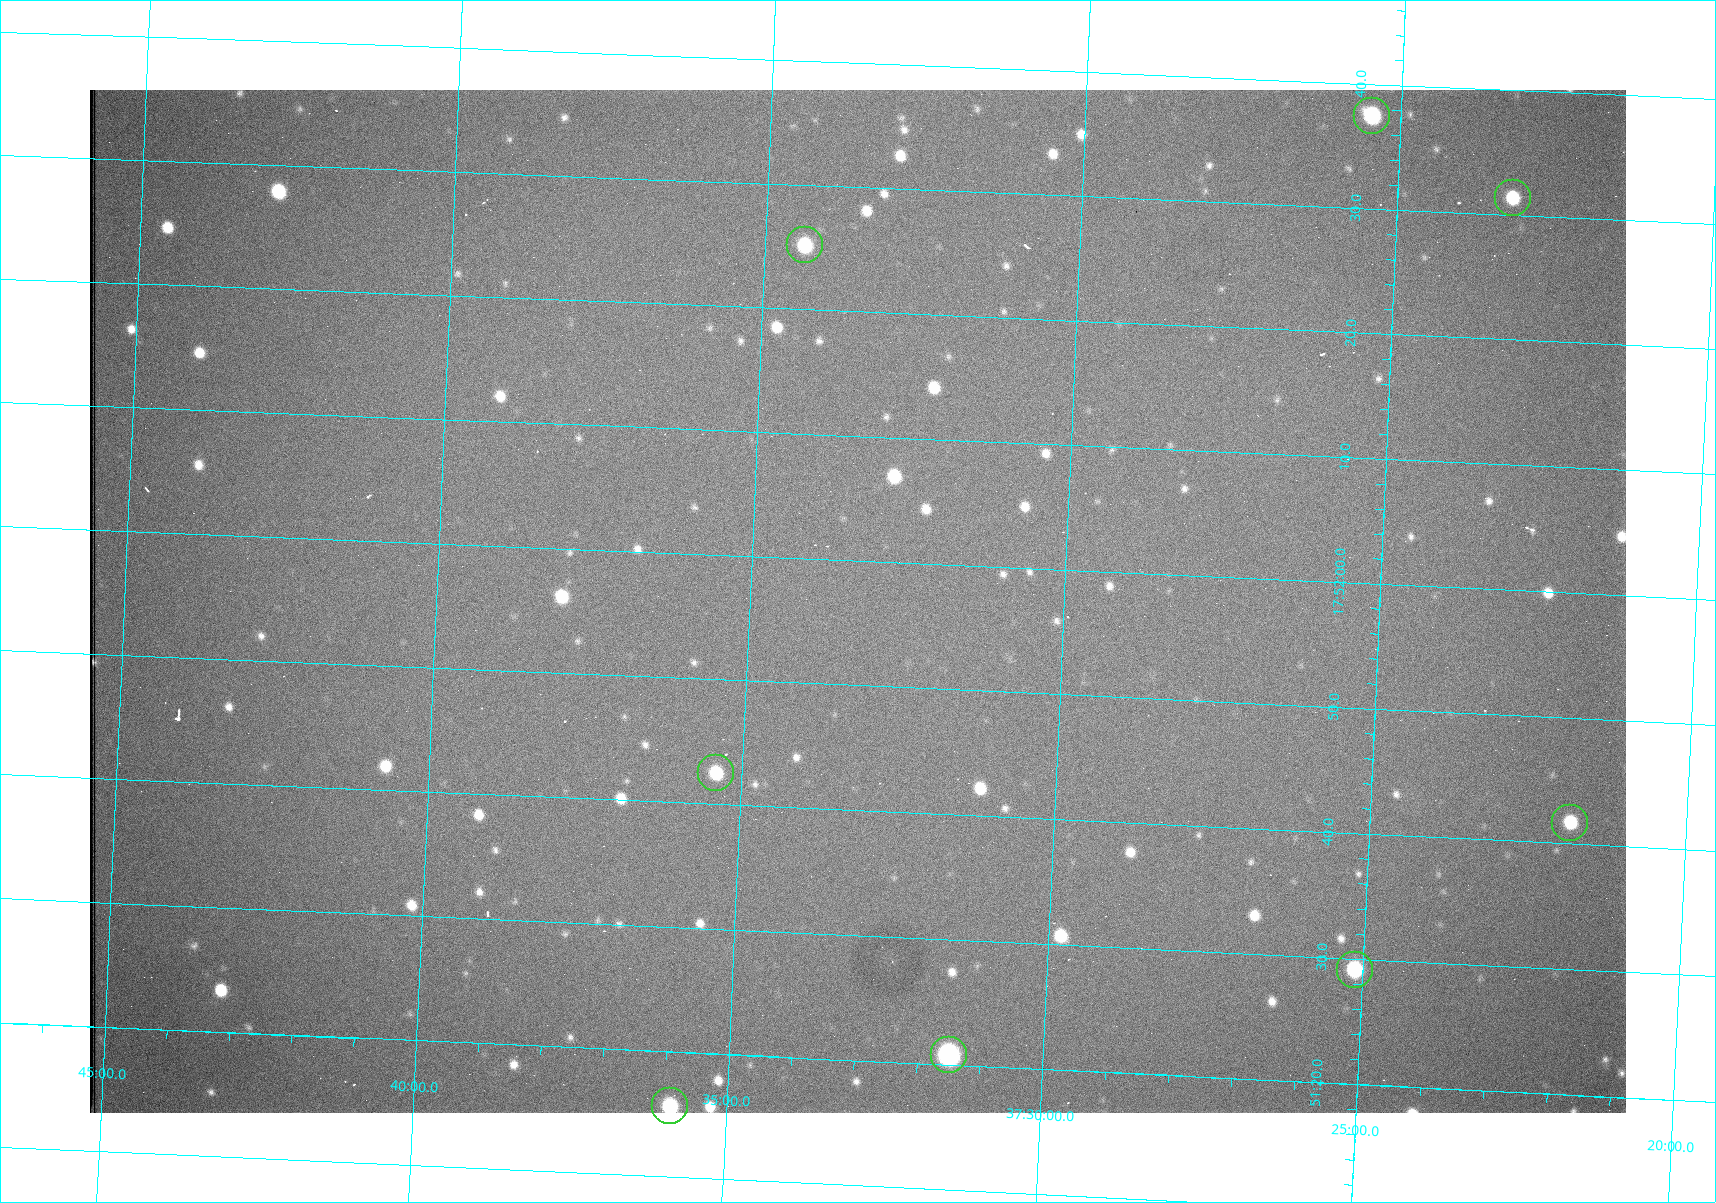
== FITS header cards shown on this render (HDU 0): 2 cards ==
NAXIS1  =                 1536 /fastest changing axis
NAXIS2  =                 1023 /next to fastest changing axis

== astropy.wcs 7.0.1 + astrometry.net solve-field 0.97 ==
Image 1536 x 1023 px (HDU 0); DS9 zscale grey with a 90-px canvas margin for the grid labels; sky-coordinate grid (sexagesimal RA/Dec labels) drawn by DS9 from the SOLVED WCS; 8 Tycho-2 reference stars matched to detected sources circled (green)
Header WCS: RA---TAN/DEC--TAN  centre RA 17:51:57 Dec +37:33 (267.99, +37.55 deg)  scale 0.957 arcsec/px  FOV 24.5' x 16.3'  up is +87 deg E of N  parity flipped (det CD > 0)
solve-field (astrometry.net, Tycho-2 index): VERIFIED the header's WCS against the Tycho-2 star catalogue (8 matches, 0 conflicts) and refined it, rather than solving blind
Solved WCS: RA---TAN-SIP/DEC--TAN-SIP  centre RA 17:51:57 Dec +37:33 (267.99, +37.55 deg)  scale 0.956 arcsec/px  FOV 24.5' x 16.3'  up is +87 deg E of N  parity flipped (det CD > 0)
The solver's refit moves the header's centre by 0.76 arcsec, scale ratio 0.9981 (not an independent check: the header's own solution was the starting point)
Tycho-2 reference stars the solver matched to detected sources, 8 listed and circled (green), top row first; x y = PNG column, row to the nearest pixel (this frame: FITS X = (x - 90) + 1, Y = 1023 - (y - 90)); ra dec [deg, ICRS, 3 dp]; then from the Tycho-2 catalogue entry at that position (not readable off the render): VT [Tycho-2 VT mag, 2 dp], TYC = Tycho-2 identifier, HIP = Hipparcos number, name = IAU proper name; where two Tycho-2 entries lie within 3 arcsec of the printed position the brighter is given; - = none
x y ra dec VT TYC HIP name
1372 116 268.156 +37.424 11.25 2620-712-1 - -
1513 198 268.131 +37.386 12.62 2620-526-1 - -
805 245 268.105 +37.573 11.82 3089-995-1 - -
716 773 267.927 +37.590 11.84 3089-1137-1 - -
1570 823 267.924 +37.364 11.94 2620-391-1 - -
1355 970 267.871 +37.419 11.35 2620-812-1 - -
949 1055 267.836 +37.525 9.96 3089-889-1 - -
670 1106 267.815 +37.598 11.54 3089-1081-1 - -